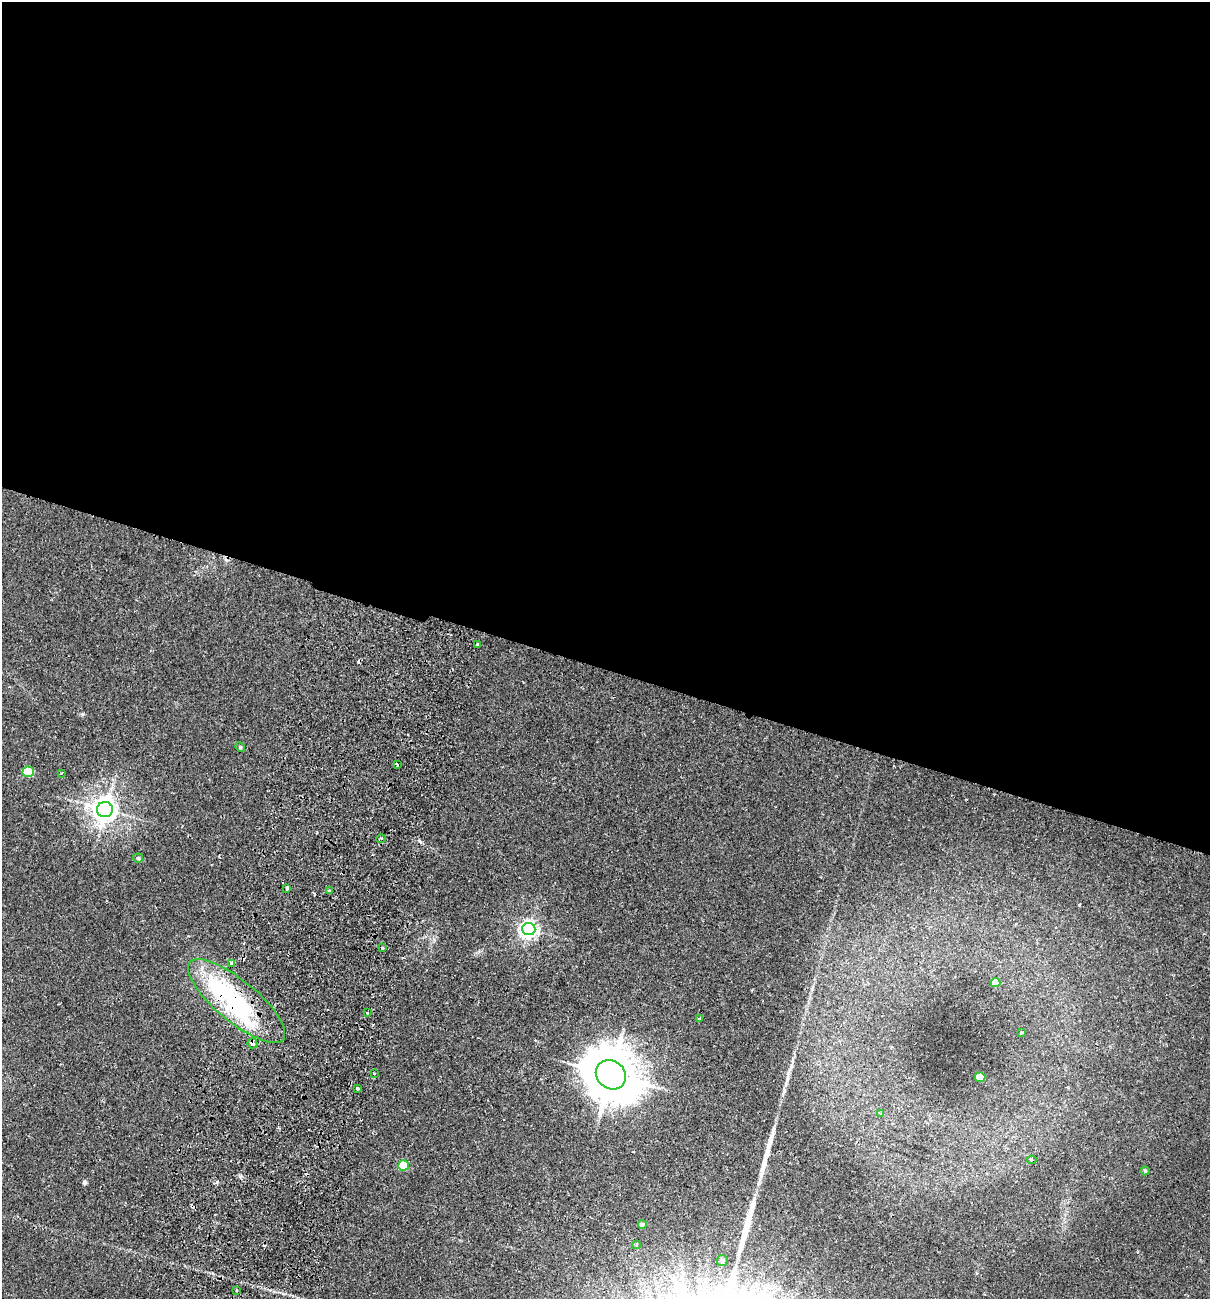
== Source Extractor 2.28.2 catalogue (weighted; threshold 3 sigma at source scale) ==
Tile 3 of 4 x 4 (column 3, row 1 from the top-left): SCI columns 2722-3929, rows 3912-5208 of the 5318 x 5231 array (HDU 1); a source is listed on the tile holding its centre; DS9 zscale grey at full resolution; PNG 1212 x 1301 px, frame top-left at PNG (2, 2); each listed source drawn as its Kron ellipse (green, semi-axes under 4 px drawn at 4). Shown black and unused: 52% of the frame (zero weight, under 2 of 3 exposures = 3% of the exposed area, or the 3 px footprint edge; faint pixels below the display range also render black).
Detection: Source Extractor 2.28.2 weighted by HDU 2 'WHT'; one run over the whole footprint, this tile lists its part. Background 0.0243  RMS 0.0061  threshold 0.0275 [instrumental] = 3 sigma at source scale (4.5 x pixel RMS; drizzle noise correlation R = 1.50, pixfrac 1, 0.05/0.05 arcsec/px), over >= 5 px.
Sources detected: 39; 1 inside a brighter object's white glare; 4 cosmic-ray / hot-pixel residue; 2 long thin detections or spike segments (spike, bleed or trail) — neither listed nor drawn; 1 inside a brighter listed object's ellipse — not listed separately; the other 31 listed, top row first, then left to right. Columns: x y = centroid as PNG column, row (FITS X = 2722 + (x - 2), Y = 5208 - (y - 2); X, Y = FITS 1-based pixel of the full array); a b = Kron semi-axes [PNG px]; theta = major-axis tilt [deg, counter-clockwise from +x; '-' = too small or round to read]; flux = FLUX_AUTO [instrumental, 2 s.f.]
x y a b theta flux
478 645 4 3 - 4.1
240 747 5 4 - 0.71
397 764 3 3 - 6.5
28 772 5 5 - 32
61 773 3 3 - 0.48
105 810 8 7 - 590
381 839 4 3 - 0.69
138 858 5 4 - 1.1
287 888 3 3 - 4
329 891 4 3 - 1.8
529 929 6 6 - 230
382 948 3 3 - 2.4
232 963 4 3 - 2.6
995 983 5 4 - 10
237 1001 61 20 -39 64
367 1013 3 2 - 1.1
699 1018 4 2 - 0.44
1021 1033 4 2 - 0.54
252 1043 5 5 - 2.5
374 1073 3 2 - 0.64
611 1075 16 14 -41 2700
980 1077 5 4 - 14
357 1088 4 3 - 1.2
881 1113 4 3 - 0.63
1032 1160 5 3 - 0.88
404 1165 5 5 - 27
1145 1171 4 4 - 0.77
642 1224 4 4 - 2.2
636 1245 4 3 - 0.65
722 1261 5 5 - 1.4
237 1290 3 3 - 1.2
Overlapping masked pixels (flux is a lower limit): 2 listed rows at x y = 237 1001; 252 1043
Unlisted compact peaks at least as high as the median listed source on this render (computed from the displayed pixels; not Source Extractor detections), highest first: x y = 84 1182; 419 841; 83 714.